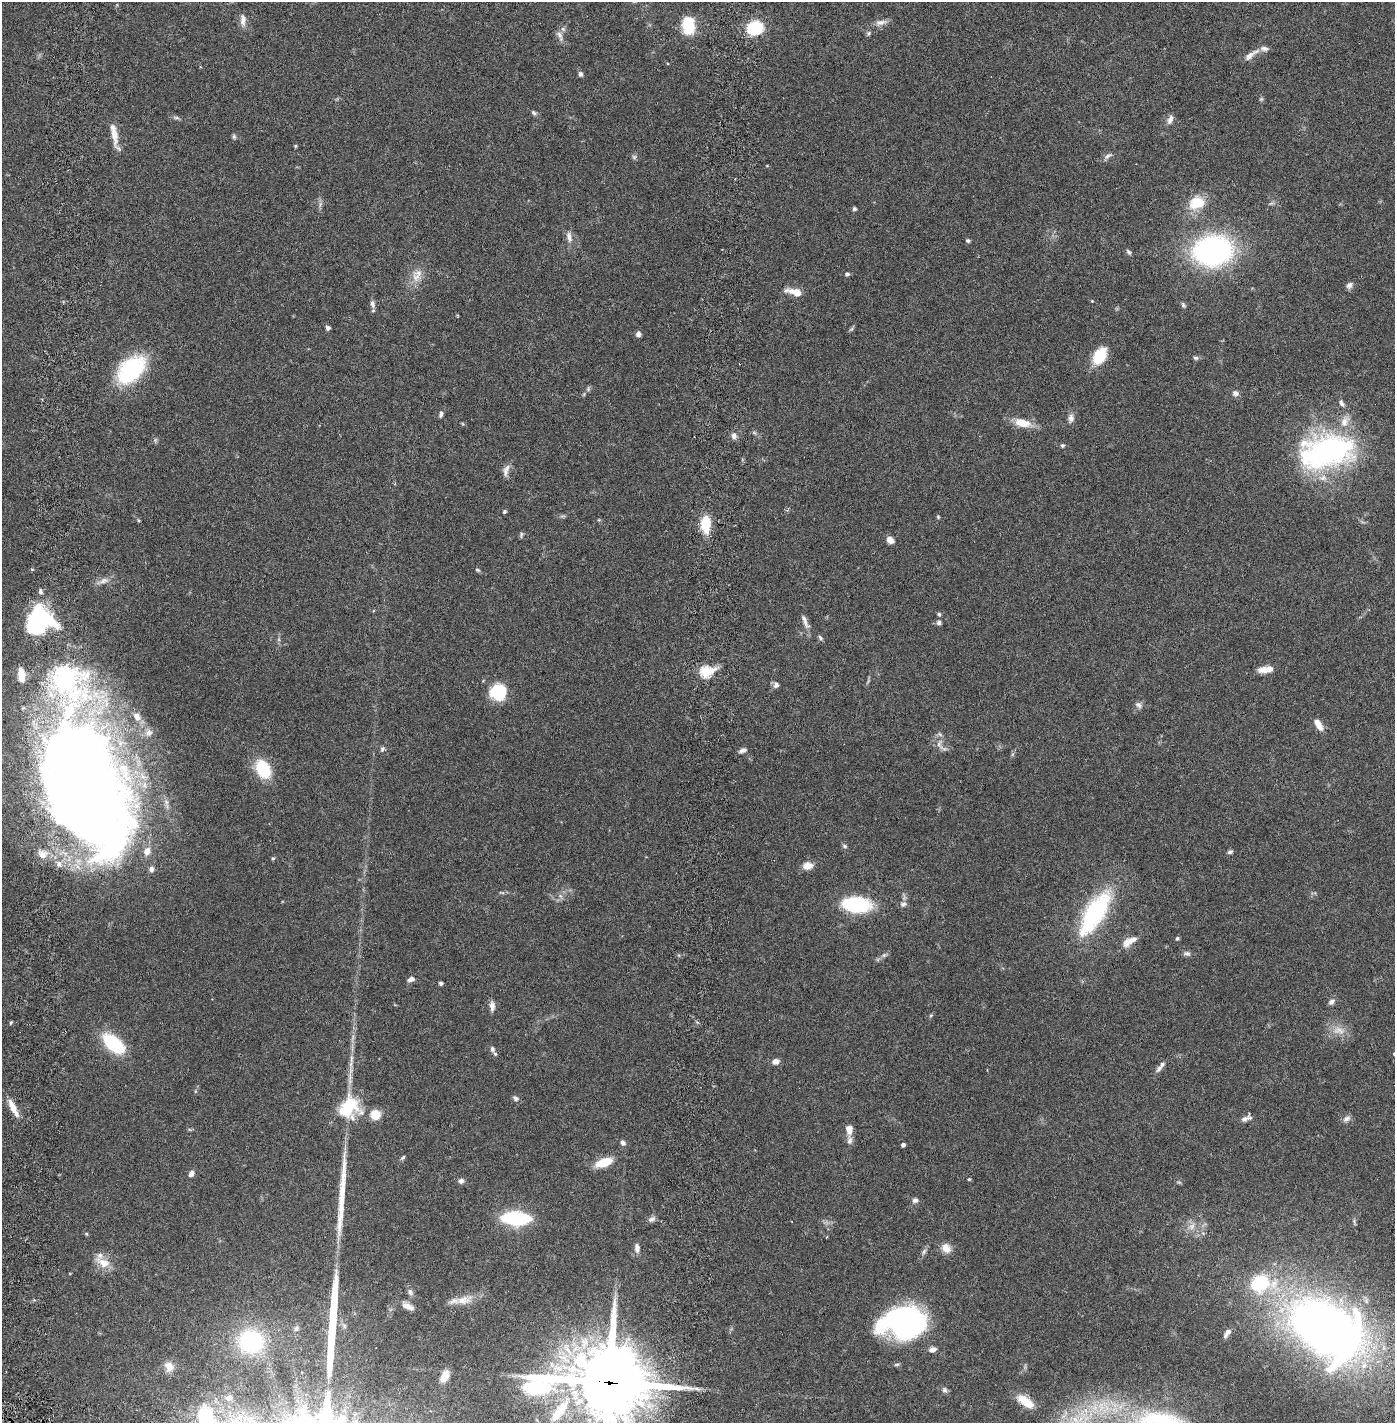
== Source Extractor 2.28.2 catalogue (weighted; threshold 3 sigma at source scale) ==
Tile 11 of 4 x 4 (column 3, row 3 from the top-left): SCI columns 2890-4282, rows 1510-2930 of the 5890 x 5857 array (HDU 1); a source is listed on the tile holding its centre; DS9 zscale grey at full resolution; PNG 1397 x 1425 px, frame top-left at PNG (2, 2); no overlay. Shown black and unused: <1% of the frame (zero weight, under 2 of 6 exposures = <1% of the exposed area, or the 3 px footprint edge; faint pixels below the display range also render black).
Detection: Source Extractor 2.28.2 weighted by HDU 2 'WHT'; one run over the whole footprint, this tile lists its part. Background 0.041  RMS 0.004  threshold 0.0163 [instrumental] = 3 sigma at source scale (4.09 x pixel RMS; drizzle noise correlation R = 1.36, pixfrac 0.8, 0.05/0.05 arcsec/px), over >= 5 px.
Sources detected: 164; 5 too faint to see at this stretch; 1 inside a brighter object's white glare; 2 cosmic-ray / hot-pixel residue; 2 long thin detections or spike segments (spike, bleed or trail) — not listed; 11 inside a brighter listed object's ellipse — not listed separately; the other 143 listed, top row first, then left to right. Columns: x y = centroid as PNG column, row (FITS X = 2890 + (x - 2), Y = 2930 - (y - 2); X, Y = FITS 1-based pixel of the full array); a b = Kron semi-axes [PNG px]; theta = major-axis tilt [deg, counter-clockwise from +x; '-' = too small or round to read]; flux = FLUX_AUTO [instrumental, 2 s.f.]
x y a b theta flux
243 20 16 7 90 1.4
881 22 17 7 11 1.4
688 25 20 13 -85 7.8
755 28 15 12 21 12
563 29 6 5 - 0.48
869 33 7 6 - 0.44
560 36 17 6 -69 1.2
1264 49 13 7 -4 1.1
1249 56 16 8 41 1.5
580 74 7 6 - 0.55
534 113 8 5 -34 0.5
176 118 10 4 -11 0.52
1170 120 13 7 68 1.1
114 134 33 8 -79 3.2
234 137 7 5 -75 0.43
295 146 4 4 - 0.27
1108 156 13 6 35 0.81
1197 203 23 17 20 5.8
854 209 5 4 - 0.53
569 237 17 7 -76 1.5
968 241 5 5 - 0.39
1213 251 27 21 7 69
1129 252 8 4 -52 0.47
847 274 5 5 - 0.54
416 277 14 12 -27 2.6
1349 285 9 7 48 0.87
795 292 17 6 -14 3.6
1092 301 4 3 - 0.19
372 304 11 6 -79 0.91
1183 305 7 5 -63 0.45
328 328 4 4 - 0.78
851 329 7 5 44 0.36
638 334 5 5 - 0.9
1100 356 19 12 58 7.1
1196 358 7 5 -10 0.49
131 369 27 17 46 27
588 389 7 5 78 0.47
1235 393 7 7 - 0.98
1342 403 9 6 -55 0.74
441 414 8 5 80 0.6
1071 418 12 8 84 1.1
1023 423 23 10 -13 3.8
754 432 7 4 -2 0.38
734 436 8 7 - 0.96
155 440 7 4 72 0.38
1062 445 5 4 - 0.4
1326 452 67 38 11 53
506 470 18 7 71 1.4
505 511 4 4 - 0.37
938 517 5 4 - 0.27
705 524 14 8 -90 8.2
521 535 8 5 82 0.4
890 540 9 6 -33 1.5
477 570 7 4 -27 0.35
104 581 16 7 17 1.5
40 591 7 5 -79 0.55
939 614 5 4 - 0.36
36 622 30 18 82 25
805 622 22 6 -68 1.4
939 623 7 6 - 0.62
820 638 7 5 -54 0.51
1266 669 19 7 7 2.5
706 671 6 5 - 23
21 675 17 7 -84 3.4
776 685 8 7 - 0.81
498 692 17 16 - 8.9
1138 705 11 7 -31 0.88
137 716 11 8 -56 1.1
1318 725 15 7 -56 2.1
149 733 8 7 - 0.67
939 744 17 9 -69 1.8
382 749 7 6 - 0.51
743 750 10 5 21 0.8
263 769 22 15 -63 9.1
83 785 125 65 -68 400
845 846 7 5 -41 0.47
1230 852 7 5 19 0.51
42 854 13 11 -27 2.3
273 858 6 4 -68 0.33
807 866 12 9 11 2.1
502 892 9 3 -14 0.36
560 896 6 5 - 0.58
903 904 9 7 19 0.86
856 905 25 12 -5 24
1095 913 58 21 58 27
1177 938 5 4 - 0.37
1129 941 23 9 32 2.7
1187 953 10 6 -12 0.74
884 955 6 6 - 0.5
411 979 9 6 19 0.93
441 983 4 4 - 0.51
1331 1002 9 7 45 0.88
492 1006 13 6 -90 1.2
931 1015 5 4 - 0.29
11 1023 5 3 - 0.27
1338 1030 19 12 -11 3
113 1044 23 12 -40 16
492 1049 7 5 -76 0.67
351 1059 15 4 87 1.3
776 1061 8 6 4 1.2
1159 1068 13 6 48 0.94
516 1098 8 5 -35 0.72
349 1107 30 26 64 12
13 1108 26 7 -63 2.7
375 1114 9 9 - 4.1
1347 1118 11 7 20 0.98
1245 1119 13 6 40 0.97
849 1129 9 6 90 2.3
850 1140 12 7 87 0.99
623 1143 7 6 - 0.75
903 1145 4 4 - 0.59
403 1157 7 4 49 0.41
604 1162 18 9 20 5.2
191 1174 8 5 53 1
969 1179 4 4 - 0.24
461 1181 8 7 - 0.79
915 1200 7 6 - 0.76
516 1218 21 9 -3 26
652 1219 11 7 23 0.92
1192 1226 11 9 40 1.8
87 1234 5 3 - 0.25
637 1248 13 6 -83 1.2
946 1248 13 11 -50 2.1
924 1252 8 5 52 0.64
103 1263 23 11 -26 3.3
1260 1283 26 18 6 16
410 1292 10 6 -68 0.76
463 1300 24 12 10 3.2
408 1306 16 7 -25 1.7
903 1323 42 27 4 58
296 1329 7 5 61 0.49
1327 1329 63 41 -35 220
1228 1332 10 6 35 0.85
251 1341 26 24 -7 21
933 1349 9 6 17 1
169 1367 14 12 -56 2.5
445 1376 10 6 60 4.2
608 1382 35 27 -1 1700
945 1390 8 7 - 0.63
229 1398 10 7 28 1.1
1025 1401 23 10 -34 4.5
560 1411 40 12 54 9.7
205 1417 31 21 -78 16
Overlapping masked pixels (flux is a lower limit): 1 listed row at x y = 608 1382
Isophote crosses this tile's border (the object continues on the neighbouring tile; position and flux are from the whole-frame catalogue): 2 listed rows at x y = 608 1382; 205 1417